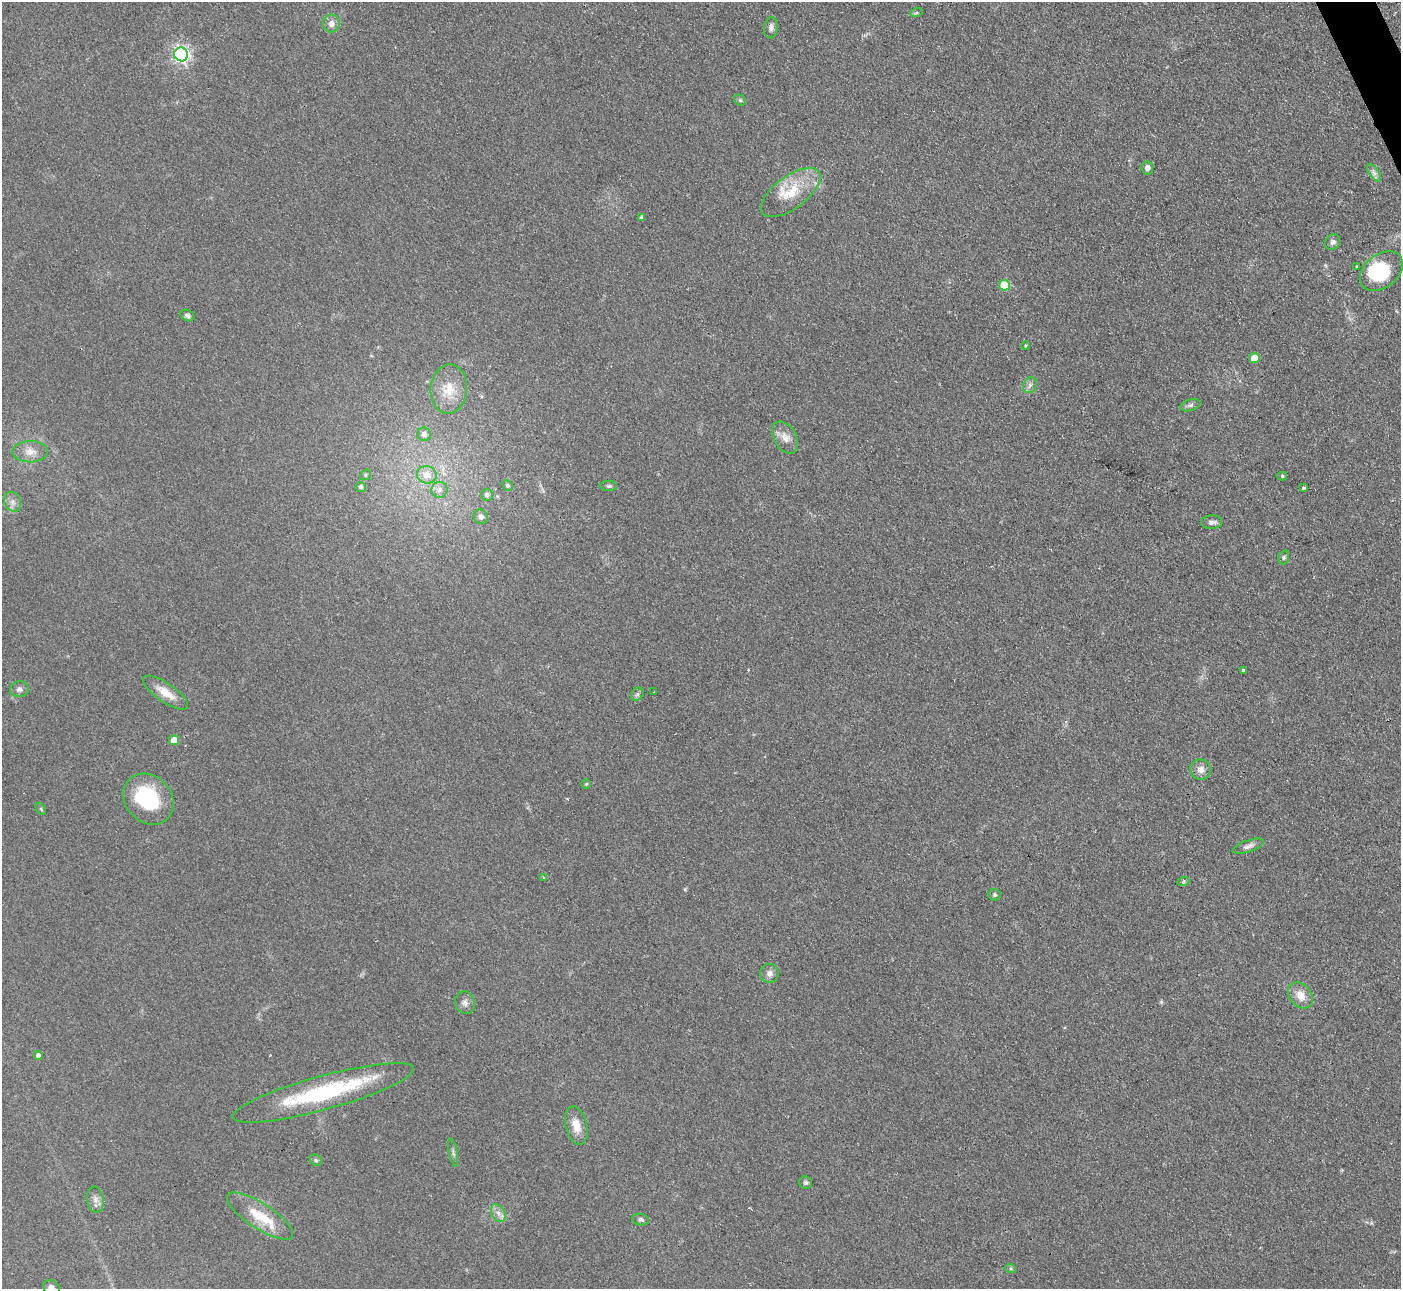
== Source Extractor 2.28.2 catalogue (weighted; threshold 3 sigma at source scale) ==
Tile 10 of 4 x 4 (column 2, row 3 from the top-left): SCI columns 1400-2798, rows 1574-2860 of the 5647 x 5607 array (HDU 1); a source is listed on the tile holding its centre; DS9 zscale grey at full resolution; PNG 1403 x 1291 px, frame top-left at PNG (2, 2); each listed source drawn as its Kron ellipse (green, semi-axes under 4 px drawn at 4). Shown black and unused: <1% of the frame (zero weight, under 2 of 3 exposures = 3% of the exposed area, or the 3 px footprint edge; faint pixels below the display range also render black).
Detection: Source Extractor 2.28.2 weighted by HDU 2 'WHT'; one run over the whole footprint, this tile lists its part. Background 0.0882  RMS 0.0083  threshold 0.0373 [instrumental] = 3 sigma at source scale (4.5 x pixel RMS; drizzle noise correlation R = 1.50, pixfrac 1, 0.05/0.05 arcsec/px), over >= 5 px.
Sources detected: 68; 2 inside a brighter object's white glare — neither listed nor drawn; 2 inside a brighter listed object's ellipse — not listed separately; the other 64 listed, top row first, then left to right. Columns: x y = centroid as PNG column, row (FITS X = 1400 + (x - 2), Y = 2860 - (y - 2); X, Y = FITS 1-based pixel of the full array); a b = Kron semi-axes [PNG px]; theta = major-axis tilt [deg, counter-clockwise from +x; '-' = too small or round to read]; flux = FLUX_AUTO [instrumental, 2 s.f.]
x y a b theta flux
916 13 6 4 18 1
331 23 9 8 - 5
771 28 10 7 84 3.4
181 54 7 6 - 250
740 100 6 5 - 1.4
1147 168 7 6 - 3.7
1374 173 10 5 -55 2.8
791 192 35 16 36 26
642 217 4 3 - 2
1333 242 8 7 - 2.9
1357 267 3 3 - 2.2
1381 271 24 16 39 37
1004 285 5 5 - 27
187 316 7 5 -26 2.2
1025 346 4 3 - 0.82
1254 358 5 5 - 12
1030 385 8 6 63 2.7
449 389 24 18 85 18
1190 405 10 5 18 2.4
424 434 7 6 - 3.7
785 438 17 11 -60 7.5
30 452 18 10 0 8.7
365 475 6 5 - 1.1
427 475 10 8 -16 8.7
1282 476 5 4 - 1.2
507 485 5 5 - 1.6
609 486 8 5 -2 1.6
361 487 5 5 - 2.1
1304 488 4 3 - 1.8
439 490 8 8 - 3.9
487 495 6 6 - 2.9
13 502 10 8 -68 4.3
481 517 7 7 - 3.3
1212 522 10 7 5 3.3
1284 557 7 5 74 1.6
1243 670 3 3 - 5.2
19 689 9 8 - 2.9
654 692 3 2 - 0.71
165 693 26 9 -34 13
637 694 7 5 46 1.6
174 740 5 5 - 11
1200 769 10 10 - 5.7
586 784 4 4 - 0.89
148 799 27 23 -46 55
41 809 7 3 -54 0.97
1248 846 16 5 19 3.6
543 877 3 2 - 0.51
1183 882 6 4 21 1.3
995 895 6 6 - 1.7
769 973 9 9 - 4.3
1300 995 14 11 -49 9.6
465 1003 11 9 -77 4
38 1055 4 4 - 3.4
323 1093 94 17 15 93
576 1126 19 10 -76 10
453 1153 14 3 -79 1.8
316 1160 6 5 - 1.5
805 1183 7 6 - 1.7
95 1199 13 8 -83 4.5
498 1213 10 6 -60 3.9
260 1216 38 12 -33 24
640 1220 8 5 -8 2.2
1011 1269 5 3 - 0.88
52 1288 9 7 -45 3.7
Isophote crosses this tile's border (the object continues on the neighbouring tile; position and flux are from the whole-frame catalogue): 1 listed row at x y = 52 1288